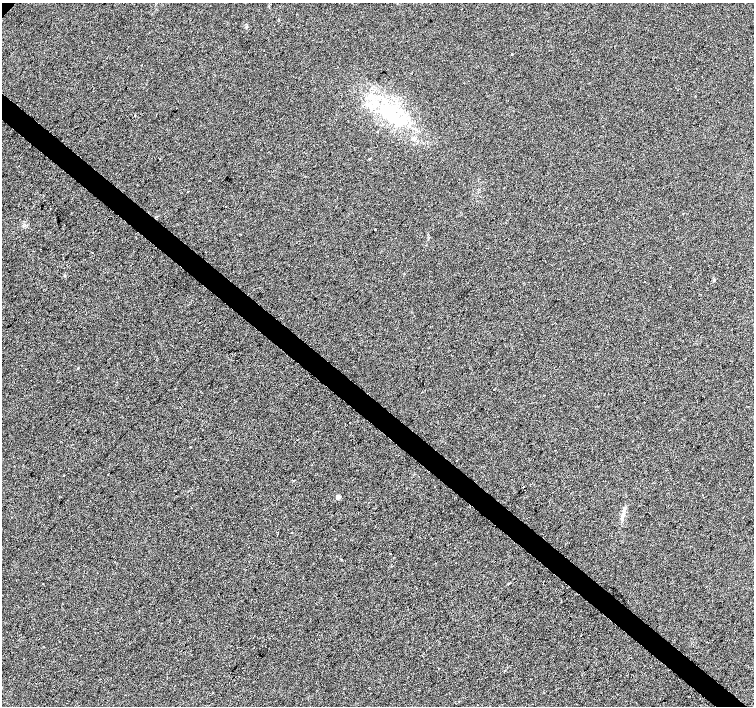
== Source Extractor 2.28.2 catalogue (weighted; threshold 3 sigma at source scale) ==
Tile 6 of 4 x 4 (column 2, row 2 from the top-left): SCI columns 1509-3011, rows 3048-4454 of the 6016 x 6029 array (HDU 1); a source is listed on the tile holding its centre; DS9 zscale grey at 2 x 2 block average (1 PNG px = mean of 2 x 2 image px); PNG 756 x 708 px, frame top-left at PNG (2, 3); no overlay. Shown black and unused: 4% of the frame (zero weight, under 2 of 3 exposures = <1% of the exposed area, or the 3 px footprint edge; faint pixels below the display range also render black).
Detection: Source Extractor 2.28.2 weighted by HDU 2 'WHT'; one run over the whole footprint, this tile lists its part. Background 0.0066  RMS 0.0079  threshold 0.0355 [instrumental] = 3 sigma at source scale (4.5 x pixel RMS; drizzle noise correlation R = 1.50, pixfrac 1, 0.0396/0.0396 arcsec/px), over >= 5 px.
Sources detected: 20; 1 inside a brighter object's white glare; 1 cosmic-ray / hot-pixel residue — not listed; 1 inside a brighter listed object's ellipse — not listed separately; the other 17 listed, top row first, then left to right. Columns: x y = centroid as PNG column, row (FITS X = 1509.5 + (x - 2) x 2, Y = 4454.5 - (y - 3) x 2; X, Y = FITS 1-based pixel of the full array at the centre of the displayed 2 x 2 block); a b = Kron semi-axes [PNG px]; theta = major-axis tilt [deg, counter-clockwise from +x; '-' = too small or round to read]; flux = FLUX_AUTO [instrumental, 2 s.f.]
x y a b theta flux
512 54 2 2 - 13
28 98 2 2 - 0.82
135 115 2 2 - 2.4
391 119 34 11 -41 83
188 191 2 2 - 35
375 230 2 2 - 2
240 234 2 2 - 1.1
92 253 2 2 - 3.1
645 281 2 2 - 0.55
77 368 3 2 - 0.93
350 422 2 2 - 1.5
63 475 2 2 - 0.83
293 480 2 2 - 2.7
523 487 2 2 - 0.91
338 497 3 2 - 14
622 519 6 2 81 2.8
342 559 2 2 - 3.4
Diffuse or blended objects may show on this block-average render without a row.